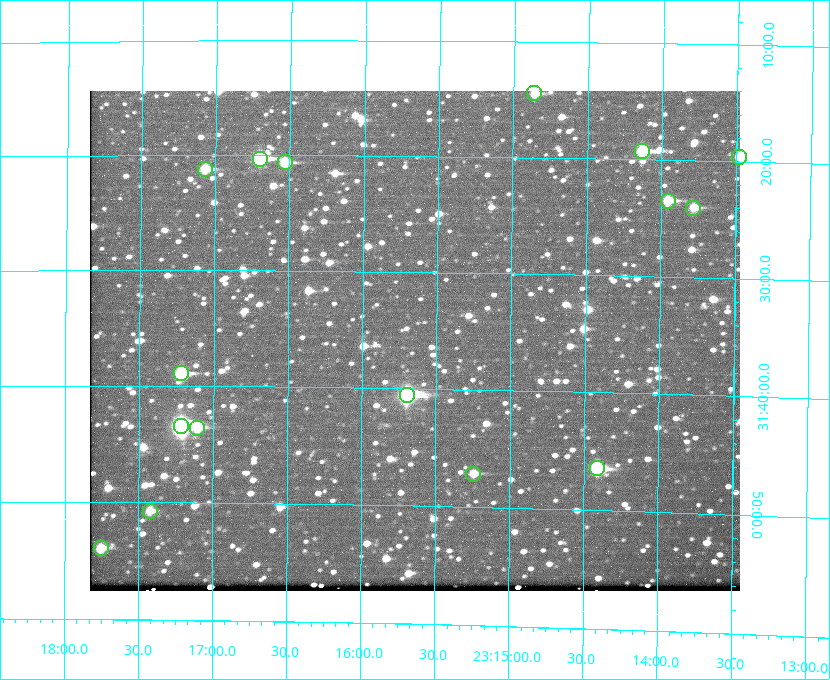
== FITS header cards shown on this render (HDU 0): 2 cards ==
NAXIS1  =                  650 / Width of table row in bytes
NAXIS2  =                  500 / Number of rows in table

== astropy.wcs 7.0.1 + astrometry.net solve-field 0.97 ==
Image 650 x 500 px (HDU 0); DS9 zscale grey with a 90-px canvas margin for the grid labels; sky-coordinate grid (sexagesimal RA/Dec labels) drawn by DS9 from the SOLVED WCS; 16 Tycho-2 reference stars matched to detected sources circled (green)
Header WCS: none
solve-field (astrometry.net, Tycho-2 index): SOLVED blind (the file carries no WCS)
Solved WCS: RA---TAN-SIP/DEC--TAN-SIP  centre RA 23:15:39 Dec +31:36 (348.91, +31.60 deg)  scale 5.16 arcsec/px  FOV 55.9' x 42.8'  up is +179 deg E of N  parity flipped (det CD > 0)
(file carries no celestial WCS; the grid is the blind solution)
Tycho-2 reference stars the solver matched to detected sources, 16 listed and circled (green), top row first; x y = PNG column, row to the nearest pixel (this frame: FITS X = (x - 90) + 1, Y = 500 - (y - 91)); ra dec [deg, ICRS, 3 dp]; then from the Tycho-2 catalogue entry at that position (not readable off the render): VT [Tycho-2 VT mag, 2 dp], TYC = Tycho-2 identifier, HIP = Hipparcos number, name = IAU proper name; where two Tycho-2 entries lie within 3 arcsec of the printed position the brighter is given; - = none
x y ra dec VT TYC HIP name
534 93 348.716 +31.241 10.71 2751-1879-1 - -
642 151 348.533 +31.321 8.95 2751-241-1 - -
739 157 348.371 +31.327 10.64 2751-1121-1 - -
260 159 349.176 +31.338 8.87 2752-38-1 - -
285 162 349.134 +31.344 10.32 2752-30-1 - -
205 169 349.268 +31.354 10.15 2752-13-1 - -
668 201 348.489 +31.392 10.19 2751-871-1 - -
693 208 348.446 +31.401 10.83 2751-661-1 - -
181 373 349.305 +31.647 9.68 2752-19-1 - -
407 395 348.924 +31.676 7.66 2752-472-1 114838 -
181 426 349.304 +31.724 8.18 2752-1095-1 114975 -
197 428 349.277 +31.726 11.07 2752-324-1 - -
597 468 348.603 +31.774 10.34 2751-877-1 - -
473 474 348.810 +31.787 10.96 2752-75-1 - -
150 511 349.356 +31.845 11.03 2752-240-1 - -
101 548 349.438 +31.899 10.25 2756-491-1 - -